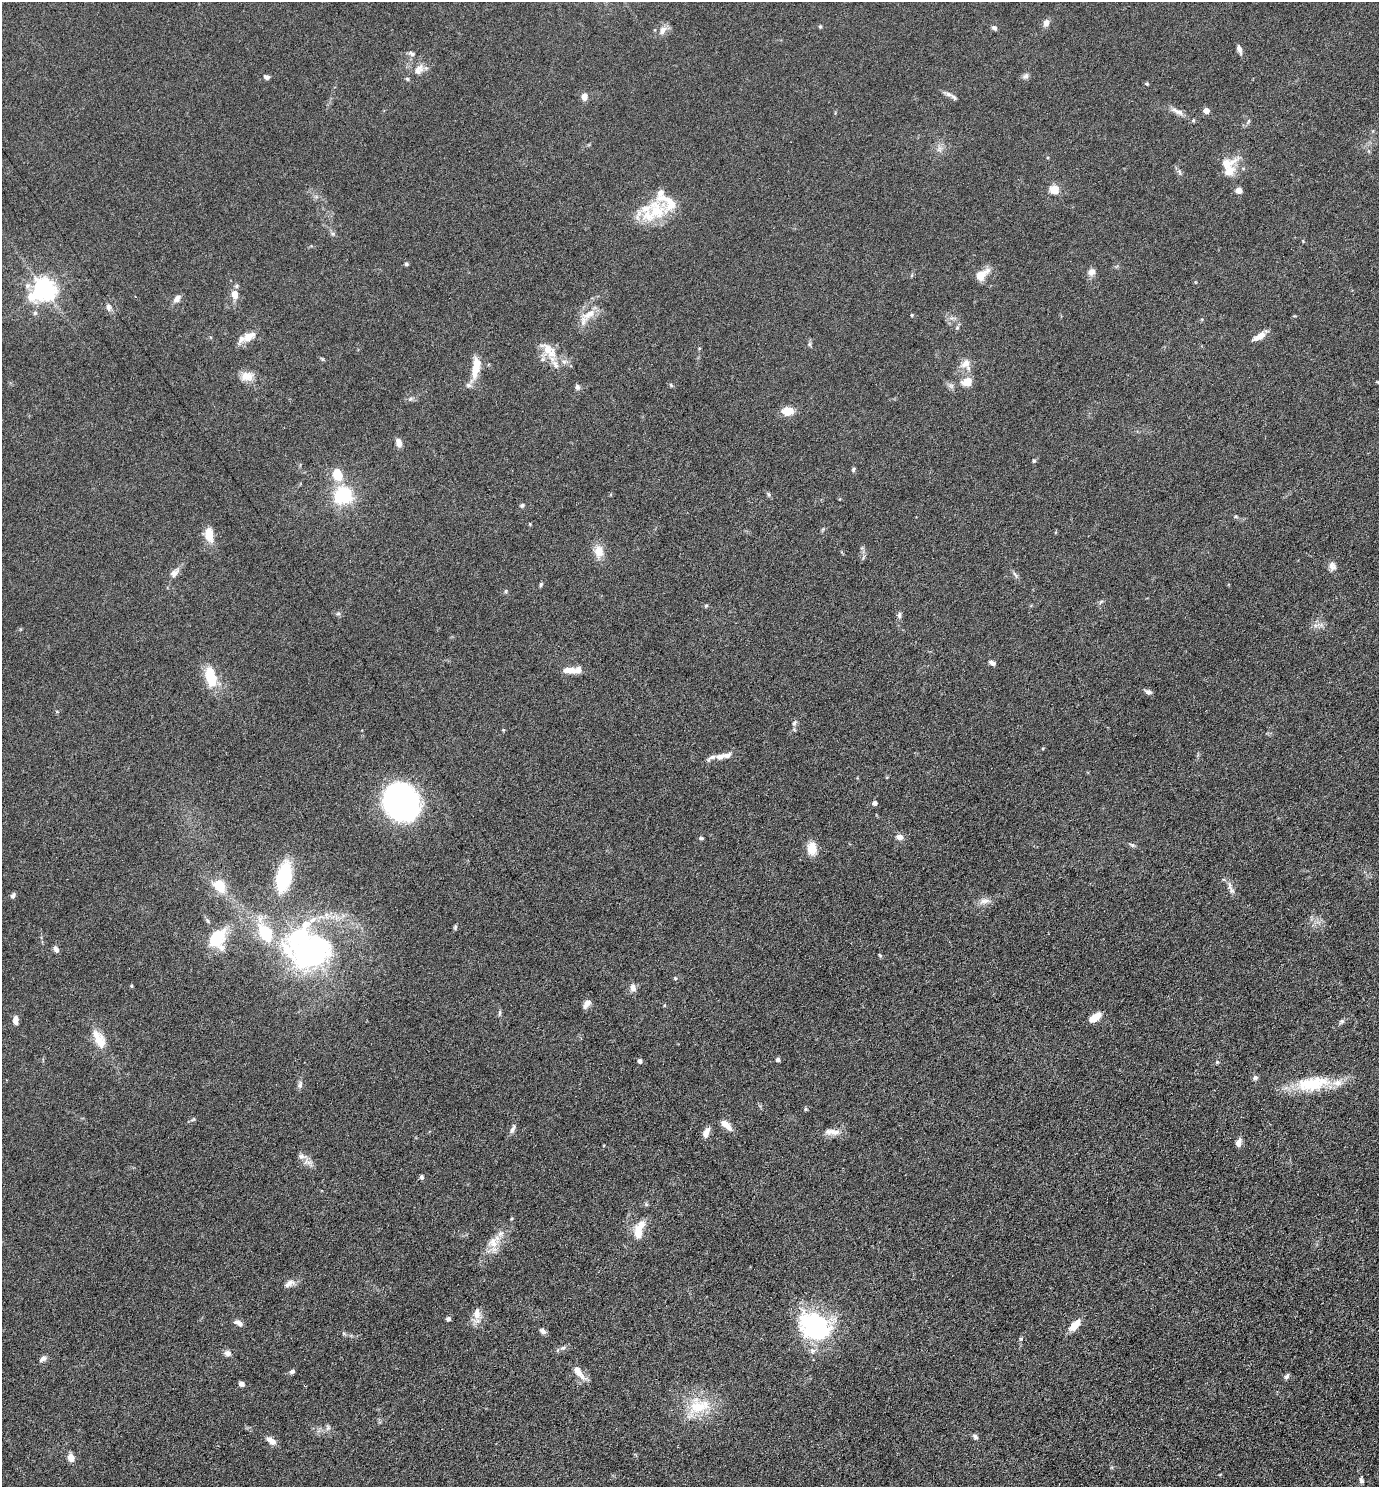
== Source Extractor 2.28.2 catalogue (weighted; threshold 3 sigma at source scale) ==
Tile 6 of 4 x 4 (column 2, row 2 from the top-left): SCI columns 1534-2910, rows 2986-4470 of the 5961 x 5968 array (HDU 1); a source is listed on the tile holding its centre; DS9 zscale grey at full resolution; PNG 1381 x 1489 px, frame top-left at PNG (2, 2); no overlay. Nothing masked; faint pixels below the display range render black.
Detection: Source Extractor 2.28.2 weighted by HDU 2 'WHT'; one run over the whole footprint, this tile lists its part. Background 0.0673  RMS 0.006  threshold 0.0247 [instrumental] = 3 sigma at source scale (4.09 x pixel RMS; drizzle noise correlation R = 1.36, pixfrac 0.8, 0.05/0.05 arcsec/px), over >= 5 px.
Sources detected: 157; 19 inside a brighter listed object's ellipse — not listed separately; the other 138 listed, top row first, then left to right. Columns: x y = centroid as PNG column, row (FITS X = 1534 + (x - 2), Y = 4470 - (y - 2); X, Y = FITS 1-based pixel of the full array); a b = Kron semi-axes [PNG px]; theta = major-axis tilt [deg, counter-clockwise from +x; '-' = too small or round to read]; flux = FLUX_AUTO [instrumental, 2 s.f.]
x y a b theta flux
1046 23 8 6 69 3.1
820 26 5 4 - 0.57
994 28 7 5 -31 1.2
662 30 12 8 57 3.7
1239 49 11 5 -70 2.1
411 54 11 6 -28 1.5
419 70 18 10 52 4.7
1025 76 10 7 39 1.5
267 77 7 5 -21 1.5
1147 84 5 4 - 0.7
584 97 8 6 82 3.4
953 97 13 5 -41 1.6
1206 110 4 4 - 6.5
1177 111 20 6 -29 3.6
1248 121 6 4 70 0.7
939 149 9 4 59 1.4
1227 163 24 12 22 8.6
1054 189 5 5 - 23
1239 190 5 4 - 7.4
654 212 41 26 36 24
333 234 7 4 -18 0.86
406 264 5 5 - 0.92
1091 272 9 8 - 3.1
982 275 20 10 40 5.9
44 289 8 7 - 390
235 294 8 7 - 5.4
177 298 10 7 48 2.6
108 307 10 7 -87 2
589 314 24 10 28 6.9
912 315 4 3 - 0.53
957 328 5 5 - 0.77
249 336 16 10 32 5.9
1259 336 17 7 28 4.3
809 344 6 5 - 0.9
547 349 22 13 -45 9
322 359 6 4 -71 0.56
966 364 15 14 - 5.2
476 367 28 9 81 10
247 376 17 12 1 5.7
967 382 9 8 - 7.9
1378 382 7 4 2 0.83
671 385 6 4 -46 0.73
577 387 7 6 - 1.5
411 399 8 5 19 1.2
787 411 12 9 1 7.1
399 442 8 6 -71 4
1034 461 5 4 - 0.73
853 469 6 5 - 0.94
338 475 12 9 -71 12
768 494 7 5 -72 0.84
343 495 7 7 - 100
522 505 6 5 - 0.98
1235 516 5 5 - 0.77
209 534 12 7 -82 11
599 551 16 11 -79 6.5
1332 566 12 9 -78 2.5
174 573 14 8 46 3.2
1015 575 12 4 -58 1.3
541 584 6 4 71 0.75
505 591 6 4 -90 0.64
1101 602 7 4 44 0.83
706 606 6 4 44 0.61
338 614 7 4 1 0.87
899 615 9 5 -90 1.3
1316 625 11 4 22 1.8
992 663 9 5 -30 1.7
570 670 14 7 -2 6.2
211 677 18 9 -75 19
1148 692 8 5 -21 1.7
794 723 8 6 59 1.3
503 730 4 4 - 0.53
720 756 9 6 18 2.7
711 758 17 5 29 2
402 802 36 30 -63 120
875 803 5 4 - 2
899 837 9 7 -17 2.8
701 838 6 4 -1 0.81
1132 845 9 4 -35 0.96
812 848 12 9 -85 9.3
284 877 20 10 79 49
220 886 16 12 -49 11
1232 891 10 7 -65 2.1
13 896 7 5 70 1.2
984 901 17 8 16 3.4
208 921 9 4 -61 0.98
455 927 7 4 88 0.8
265 933 20 13 -59 21
217 938 25 16 50 18
56 949 8 6 -68 2
310 952 21 17 -36 300
880 955 6 4 -44 0.62
675 978 6 4 -46 0.56
131 986 5 3 - 0.52
633 988 10 8 -75 2.6
587 1004 12 6 54 2.6
665 1005 5 3 - 0.42
499 1013 8 4 89 0.96
1095 1017 14 7 37 6.4
15 1020 10 6 90 2.7
1342 1021 8 6 38 1.2
99 1040 19 14 -61 8.6
778 1059 4 4 - 1.7
640 1061 5 5 - 1.4
1217 1062 5 5 - 0.73
1255 1077 7 7 - 1.3
1312 1084 46 18 8 23
300 1085 11 6 73 1.8
806 1109 6 4 89 0.59
726 1125 16 7 -44 4.6
513 1129 13 5 64 1.8
833 1132 17 9 -6 4.4
706 1133 12 7 64 3.6
1239 1143 8 6 76 3.2
308 1162 16 7 -10 3
421 1177 6 5 - 0.96
646 1204 6 4 -72 0.7
638 1232 16 8 -85 7.5
493 1242 16 15 - 6.9
290 1283 17 8 25 3
477 1314 15 9 -89 4.7
448 1319 5 4 - 1.3
239 1323 11 6 -32 2.5
1074 1325 17 9 46 5.6
815 1326 36 28 -21 64
543 1331 8 6 -36 1.7
1021 1339 6 5 - 0.71
563 1348 9 6 26 1.6
228 1353 9 7 -13 2.2
43 1359 10 6 43 1.7
292 1371 7 5 23 1.3
577 1371 24 8 -48 4.9
1287 1376 8 5 56 1.3
241 1384 6 5 - 2.3
698 1406 34 23 12 21
975 1437 7 6 - 1.3
271 1441 13 7 -37 3.4
71 1458 8 6 -79 4
1361 1480 8 5 -66 1.3
Isophote crosses this tile's border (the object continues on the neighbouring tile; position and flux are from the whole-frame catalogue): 1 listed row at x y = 1378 382